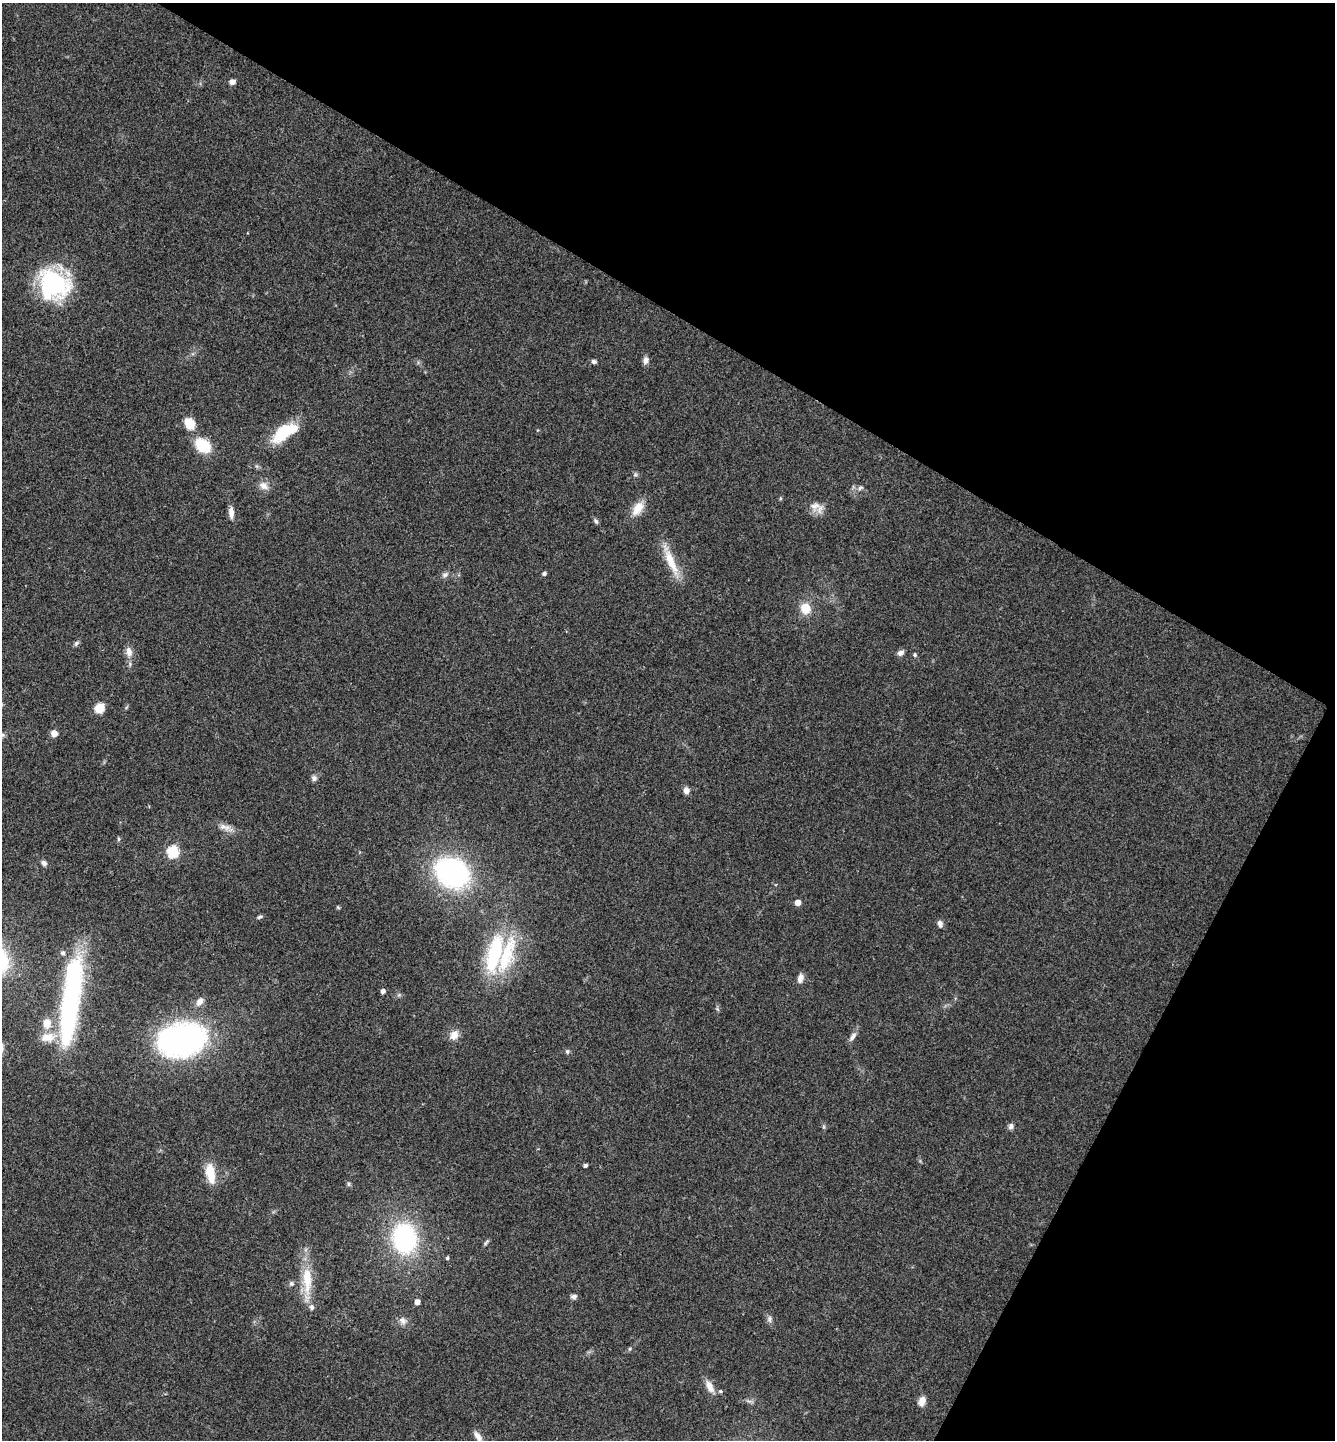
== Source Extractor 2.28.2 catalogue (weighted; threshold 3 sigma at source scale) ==
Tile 8 of 4 x 4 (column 4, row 2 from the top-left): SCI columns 4286-5618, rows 2878-4315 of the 5766 x 5758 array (HDU 1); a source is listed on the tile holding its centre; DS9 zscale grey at full resolution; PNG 1337 x 1442 px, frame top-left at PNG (2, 3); no overlay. Shown black and unused: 30% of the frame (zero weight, under 3 of 4 exposures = <1% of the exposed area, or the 3 px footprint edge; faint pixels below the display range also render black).
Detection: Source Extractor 2.28.2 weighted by HDU 2 'WHT'; one run over the whole footprint, this tile lists its part. Background 0.123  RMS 0.0064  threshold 0.0289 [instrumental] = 3 sigma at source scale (4.5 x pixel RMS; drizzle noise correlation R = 1.50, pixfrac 1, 0.05/0.05 arcsec/px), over >= 5 px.
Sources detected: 68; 1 inside a brighter object's white glare — not listed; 3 inside a brighter listed object's ellipse — not listed separately; the other 64 listed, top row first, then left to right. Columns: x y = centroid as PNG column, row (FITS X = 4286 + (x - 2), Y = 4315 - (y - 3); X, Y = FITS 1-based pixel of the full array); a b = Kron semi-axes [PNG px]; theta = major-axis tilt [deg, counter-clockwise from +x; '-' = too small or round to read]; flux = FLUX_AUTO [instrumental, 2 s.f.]
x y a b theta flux
232 82 6 5 - 3
53 284 36 30 -34 67
646 360 10 7 80 2.7
594 361 6 5 - 1.6
189 423 12 9 -66 13
282 433 29 17 50 22
203 446 13 10 -39 27
635 475 6 4 18 1.1
264 486 14 9 -35 4.5
860 488 8 5 32 1.6
815 506 16 12 11 6
638 508 21 11 56 9.2
231 512 15 6 -87 4.2
596 521 8 5 -59 1.4
671 561 38 10 -66 16
544 573 5 5 - 1.2
445 575 8 7 - 2.2
806 608 12 11 - 9.8
76 643 8 5 46 1.5
129 652 15 9 -83 4.6
900 653 7 6 - 2.8
915 655 6 5 - 1.1
100 708 11 10 - 8
54 734 7 7 - 4.1
2 735 6 5 - 1.3
314 778 8 7 - 2.1
686 790 8 6 -66 3.2
223 826 10 8 12 3.4
118 839 6 4 90 0.86
173 851 6 6 - 60
44 863 7 6 - 2
452 872 25 20 -25 150
798 902 4 4 - 6
260 917 8 4 25 1.3
940 924 8 6 -73 2.7
494 954 54 19 77 50
800 978 10 6 77 4.1
383 991 4 4 - 2.3
71 1000 96 18 82 130
200 1001 12 7 50 3.9
47 1023 14 11 84 7.6
454 1035 13 10 57 5.7
48 1037 21 13 8 10
852 1037 14 6 53 2.9
182 1040 42 29 12 170
567 1051 7 5 -90 1.2
1011 1126 8 7 - 2
585 1165 5 4 - 1.3
210 1173 25 10 -79 13
348 1184 6 4 -90 0.99
405 1238 28 22 -83 85
486 1242 10 4 57 1.2
447 1258 5 4 - 0.91
307 1280 42 13 -88 21
291 1283 6 6 - 1.5
574 1297 8 6 6 2.1
417 1302 5 4 - 4.2
769 1319 9 7 82 2.1
403 1321 11 9 -55 3.4
630 1349 5 3 - 0.75
709 1386 18 8 -64 5.8
720 1391 6 4 20 0.99
922 1401 11 8 73 4.7
478 1437 17 7 -58 4.2
Isophote crosses this tile's border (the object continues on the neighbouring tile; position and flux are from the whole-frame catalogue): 2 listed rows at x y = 2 735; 478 1437